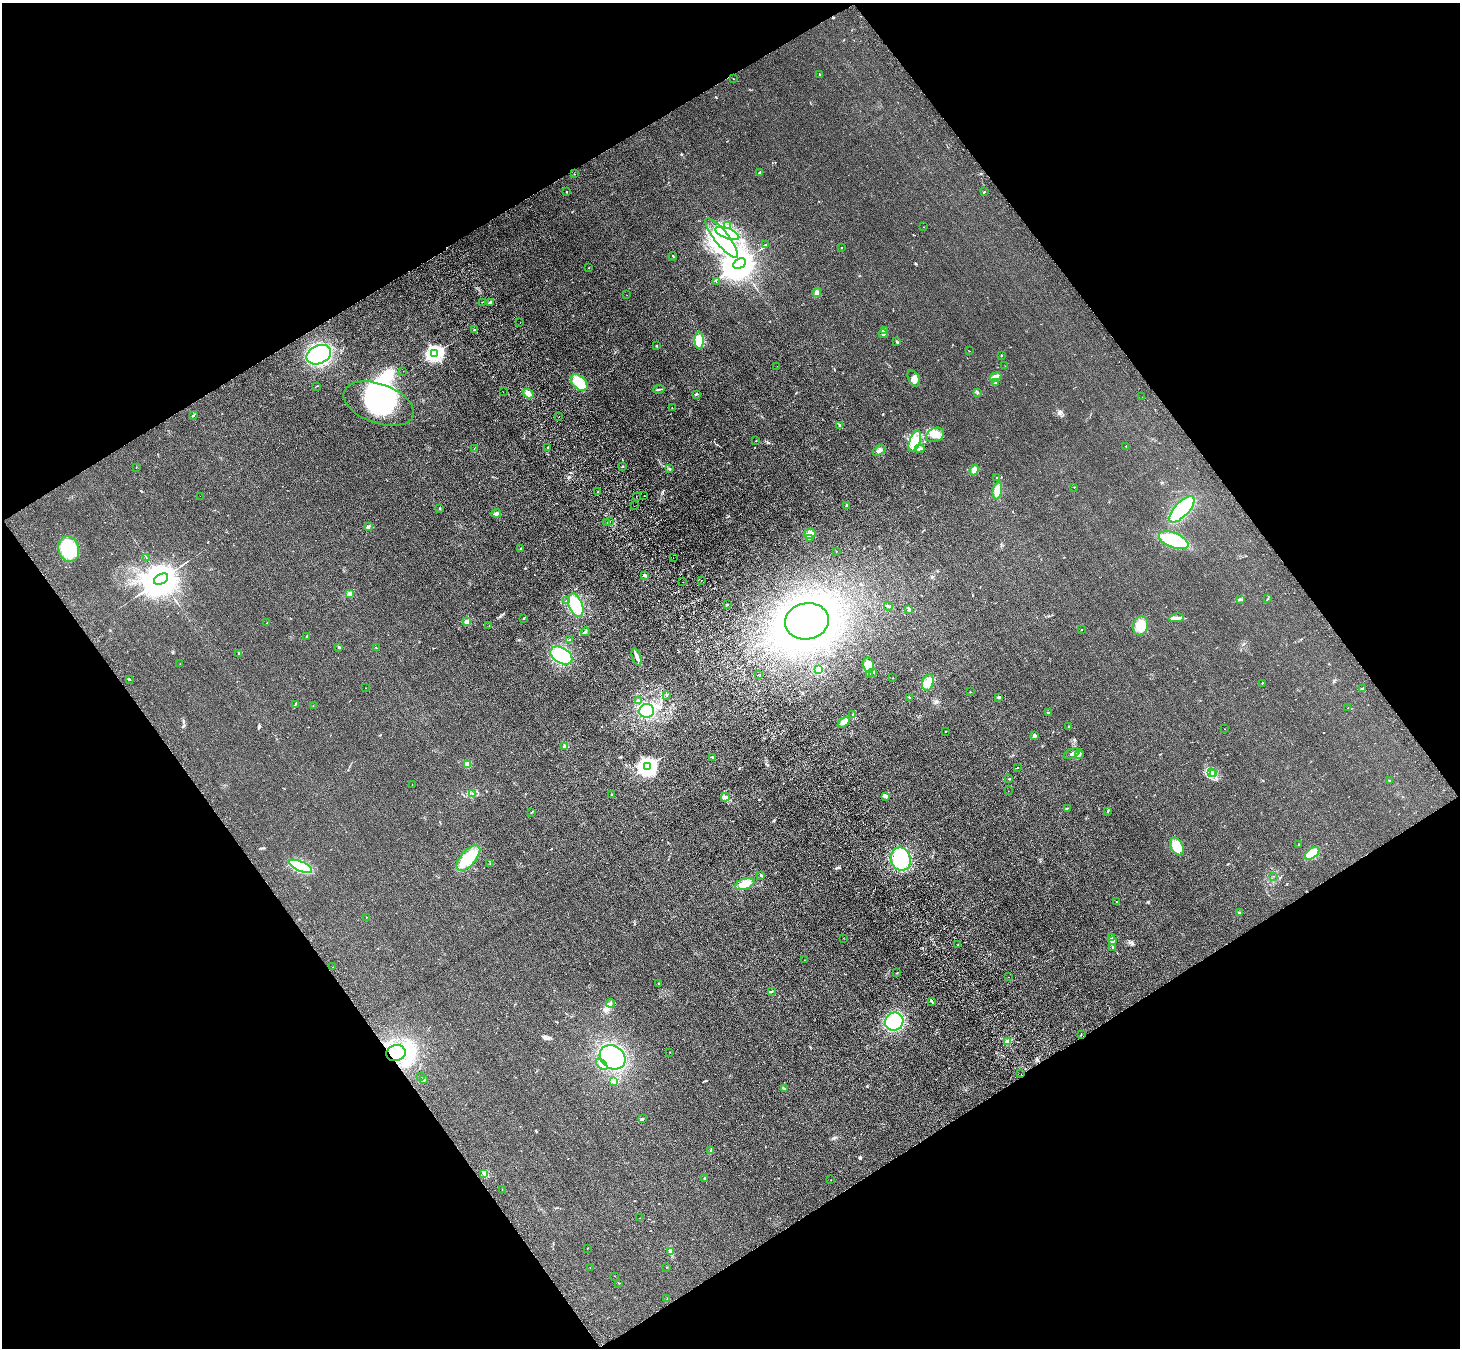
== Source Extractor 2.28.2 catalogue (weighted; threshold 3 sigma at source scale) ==
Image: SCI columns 104-5934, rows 235-5618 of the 6036 x 5989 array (HDU 1 of 3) = the unmasked area's bounding box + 8 px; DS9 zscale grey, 4 x 4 block average (1 PNG px = mean of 4 x 4 image px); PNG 1462 x 1350 px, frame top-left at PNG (2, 3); each listed source drawn as its Kron ellipse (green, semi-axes under 4 px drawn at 4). Shown black and unused: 48% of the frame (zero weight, under 3 of 4 exposures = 6% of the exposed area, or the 3 px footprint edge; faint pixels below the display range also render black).
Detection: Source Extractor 2.28.2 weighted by HDU 2 'WHT'. Background 0.0276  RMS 0.0061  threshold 0.0274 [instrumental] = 3 sigma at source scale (4.5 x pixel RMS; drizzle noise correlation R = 1.50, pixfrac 1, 0.05/0.05 arcsec/px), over >= 5 px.
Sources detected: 261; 23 inside a brighter object's white glare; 3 cosmic-ray / hot-pixel residue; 1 long thin detection or spike segment (spike, bleed or trail) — neither listed nor drawn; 8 coinciding with a brighter row at this scale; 13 inside a brighter listed object's ellipse — not listed separately; the other 213 listed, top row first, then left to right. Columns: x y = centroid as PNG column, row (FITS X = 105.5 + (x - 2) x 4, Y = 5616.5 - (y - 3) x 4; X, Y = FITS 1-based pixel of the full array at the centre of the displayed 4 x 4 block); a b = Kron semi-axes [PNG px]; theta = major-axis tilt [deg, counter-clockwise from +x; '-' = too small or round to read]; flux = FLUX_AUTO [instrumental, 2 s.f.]
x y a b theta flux
819 74 3 2 - 1.6
734 79 2 2 - 0.93
760 172 3 2 - 3.1
574 174 2 2 - 0.82
567 192 2 2 - 2.7
984 192 3 2 - 2.4
727 225 2 2 - 0.79
924 227 2 2 - 0.45
727 233 12 5 -22 40
722 238 24 7 -51 100
765 244 2 2 - 1.2
841 248 2 2 - 5.5
673 256 4 2 - 2.5
740 263 7 4 31 14000
589 268 2 2 - 0.93
716 282 2 2 - 0.55
817 292 5 4 - 9.4
627 295 2 2 - 0.74
482 302 2 2 - 0.97
490 302 3 3 - 5
520 323 2 2 - 0.62
474 329 2 2 - 4.2
884 330 3 2 - 4.2
883 334 4 3 - 11
699 340 8 4 -90 70
897 342 3 2 - 3.8
656 346 2 2 - 6.2
969 351 2 2 - 0.92
435 353 3 2 - 1400
319 355 13 9 23 370
1001 355 2 2 - 2.5
777 366 2 2 - 0.74
1005 366 2 2 - 0.72
403 371 2 2 - 0.95
995 377 6 4 25 12
914 378 9 5 -63 20
579 383 10 6 -44 75
995 383 2 2 - 14
317 386 2 2 - 1.3
659 389 6 2 8 4.3
503 392 2 2 - 1
977 393 2 2 - 1.5
528 394 6 3 -37 10
696 394 3 2 - 5.3
1142 397 2 2 - 0.53
379 404 37 19 -19 270
672 408 2 2 - 0.86
193 416 3 2 - 3.2
559 417 2 2 - 1.5
840 426 2 2 - 3.3
935 435 9 7 22 29
756 441 2 2 - 1.3
915 441 11 5 70 35
1126 446 2 2 - 1.5
547 447 2 2 - 4.2
474 448 2 2 - 0.55
920 449 5 2 - 5.2
879 450 7 3 33 11
136 467 2 2 - 1.1
622 467 3 2 - 2.3
670 468 3 2 - 2.3
974 470 5 4 - 17
997 477 2 2 - 1.4
1074 487 2 2 - 0.94
997 491 8 4 79 34
598 492 2 2 - 1.1
200 496 2 2 - 0.57
636 496 2 2 - 1.3
644 496 2 2 - 0.66
847 505 2 2 - 5.9
634 506 2 2 - 1.4
440 509 2 2 - 4.1
1182 509 16 7 47 230
496 513 5 3 - 8.9
609 521 2 2 - 0.79
607 523 2 2 - 1.5
368 527 3 2 - 5.7
810 534 6 5 - 15
809 538 2 2 - 34
1174 540 15 7 -21 200
69 549 13 10 -74 160
520 549 2 2 - 3
836 551 2 2 - 0.95
146 557 4 2 - 1.9
673 558 2 2 - 0.57
644 576 4 2 - 6.1
161 579 7 5 29 18000
701 580 2 2 - 0.7
683 582 2 2 - 1.5
349 594 2 2 - 100
1240 599 2 2 - 1.7
1267 599 3 2 - 1.6
566 601 2 2 - 1.9
576 605 12 7 -68 78
727 605 2 2 - 9.1
888 606 5 2 - 5.1
909 609 3 3 - 4.2
524 618 2 2 - 2.1
1176 618 7 3 8 12
807 621 22 18 9 530
467 622 2 2 - 72
267 623 2 2 - 5.7
489 626 2 2 - 1.1
1141 626 10 7 72 50
1081 629 2 2 - 0.77
585 632 4 3 - 5.7
306 637 2 2 - 3.5
570 640 2 2 - 1.7
339 647 3 2 - 4.1
376 648 2 2 - 1.4
238 654 2 2 - 2.3
561 655 12 7 -30 120
637 657 9 3 -71 18
180 664 2 2 - 0.81
869 665 8 5 -78 34
819 670 2 2 - 120
873 672 3 2 - 4
870 674 3 2 - 4.5
758 675 2 2 - 0.65
893 678 2 2 - 0.67
130 679 2 2 - 1.4
928 682 8 5 75 26
1262 683 2 2 - 2.1
365 688 2 2 - 0.52
1363 688 3 2 - 3.4
970 692 2 2 - 1
667 695 2 2 - 1.6
999 697 3 2 - 5.4
909 698 2 2 - 1.4
639 700 2 2 - 4.2
295 704 2 2 - 1.3
313 706 2 2 - 0.94
1348 708 2 2 - 1.3
647 711 7 7 - 96
1048 713 2 2 - 1.2
853 715 4 2 - 4.8
843 723 7 3 37 12
1069 727 2 2 - 2.7
1224 729 2 2 - 0.9
945 731 2 2 - 1.3
1034 736 4 2 - 5.2
565 747 2 2 - 58
1071 754 9 3 20 12
1079 754 5 2 - 6
712 757 2 2 - 2.8
467 764 4 3 - 6.6
648 766 4 3 - 2000
1017 768 2 2 - 1.2
1212 773 2 2 - 4.6
1214 773 2 2 - 4.1
1009 779 2 2 - 2.1
1389 780 2 2 - 1.7
412 785 2 2 - 0.55
1008 791 2 2 - 0.61
472 794 2 2 - 2.2
611 794 2 2 - 2.5
886 796 3 3 - 7
725 797 4 3 - 7.6
1067 808 3 2 - 3.5
1108 812 2 2 - 1.4
531 813 2 2 - 1.6
1298 844 2 2 - 1.5
1177 846 9 6 -61 61
1312 853 8 4 37 67
468 858 16 7 49 100
901 859 12 10 -78 180
490 864 2 2 - 1.1
300 866 12 5 -24 170
761 875 2 2 - 2.5
1273 876 2 2 - 0.76
745 884 10 5 19 34
1116 902 2 2 - 2.2
1239 913 2 2 - 16
366 917 2 2 - 0.84
1112 937 3 2 - 3.7
843 938 2 2 - 0.9
1113 941 4 3 - 6.5
958 944 2 2 - 2.2
1113 947 2 2 - 2.5
804 960 2 2 - 0.62
333 967 2 2 - 0.79
896 973 3 2 - 1.8
1008 977 2 2 - 0.91
659 984 2 2 - 1.8
771 992 2 2 - 2.9
932 1001 4 2 - 4.9
610 1003 4 3 - 7.1
894 1022 9 8 - 180
1081 1034 2 2 - 1.4
1007 1042 2 2 - 96
670 1052 2 2 - 1.1
396 1053 9 8 - 130
613 1057 14 11 -36 230
602 1064 7 3 -43 10
1021 1074 2 2 - 0.48
421 1077 2 2 - 1.1
423 1080 2 2 - 8.1
614 1081 4 3 - 8.9
784 1089 2 2 - 2.4
642 1119 3 2 - 6.4
711 1150 3 2 - 3.9
483 1174 4 2 - 5.1
705 1178 2 2 - 13
831 1180 2 2 - 0.78
502 1190 2 2 - 0.68
640 1218 2 2 - 1
588 1248 2 2 - 1.7
671 1251 2 2 - 2.1
590 1267 2 2 - 1.1
667 1267 2 2 - 1.8
615 1276 2 2 - 0.79
619 1283 2 2 - 1.3
667 1298 2 2 - 1
Overlapping masked pixels (flux is a lower limit): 1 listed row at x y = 396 1053
Diffuse or blended objects may show on this block-average render without a row.